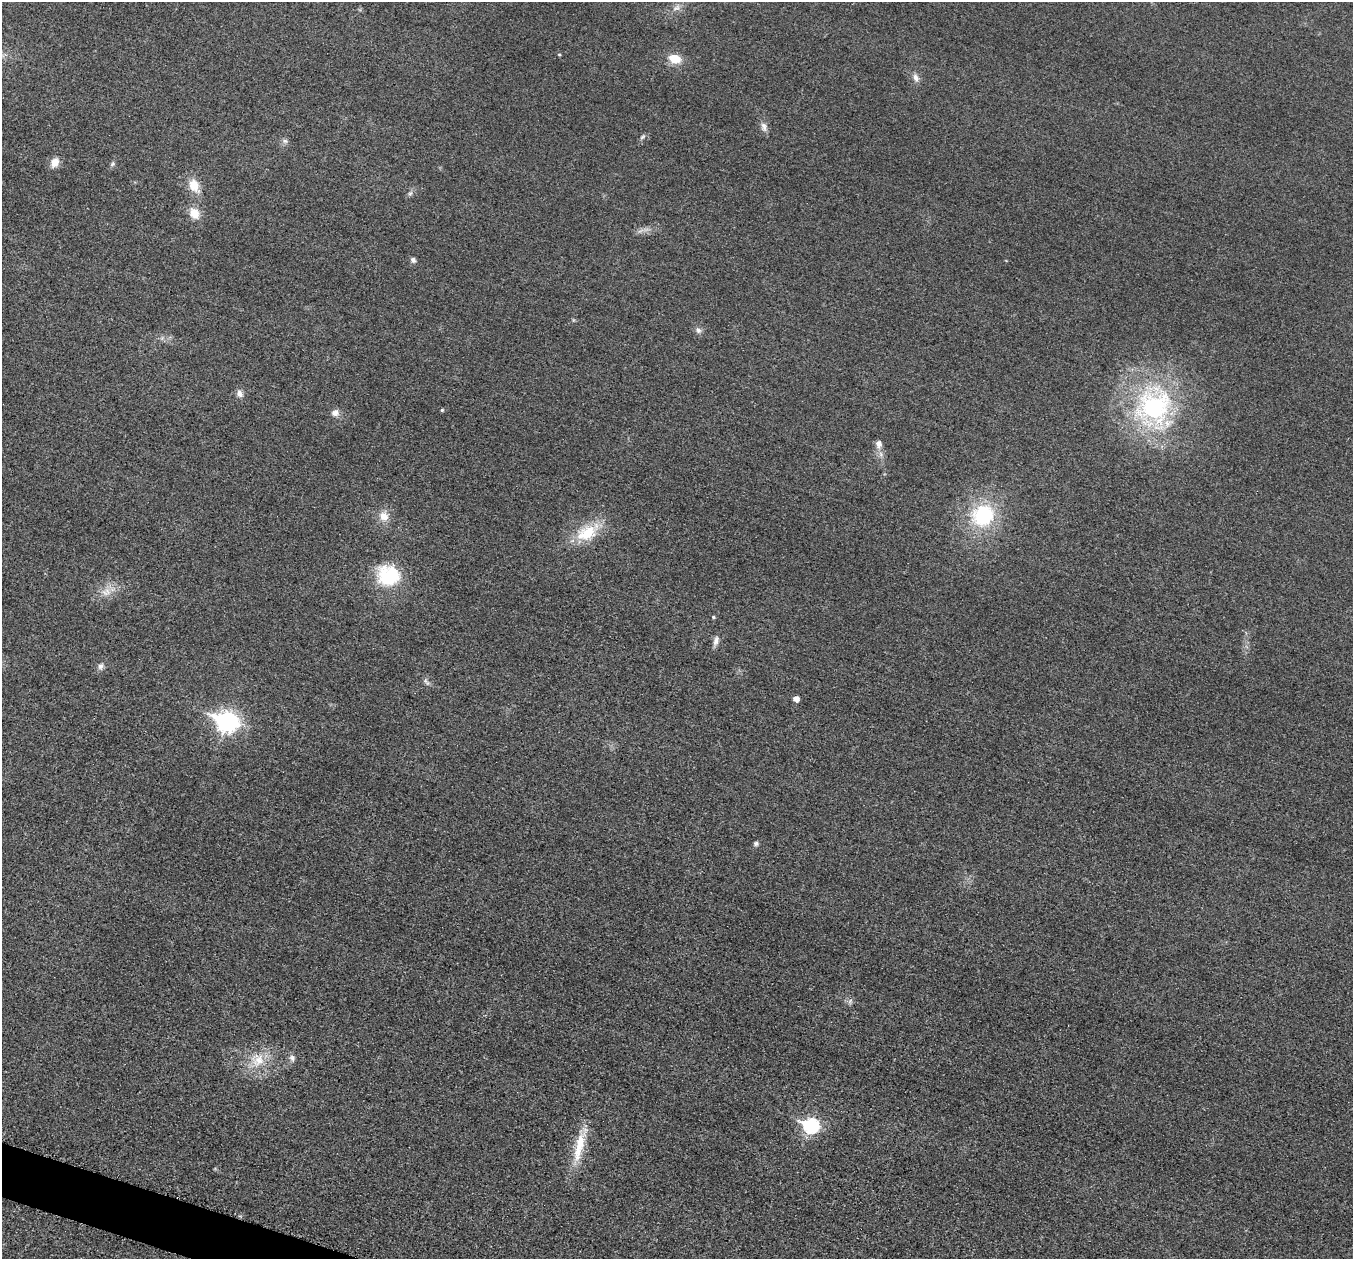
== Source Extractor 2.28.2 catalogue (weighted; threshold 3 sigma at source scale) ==
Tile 7 of 4 x 4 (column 3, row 2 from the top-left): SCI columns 2736-4086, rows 2709-3965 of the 5458 x 5501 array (HDU 1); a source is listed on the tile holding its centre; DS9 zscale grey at full resolution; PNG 1355 x 1261 px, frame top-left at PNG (2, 2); no overlay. Shown black and unused: <1% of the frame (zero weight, under 3 of 5 exposures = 4% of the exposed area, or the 3 px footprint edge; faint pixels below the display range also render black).
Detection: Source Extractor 2.28.2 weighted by HDU 2 'WHT'; one run over the whole footprint, this tile lists its part. Background 0.0197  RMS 0.0051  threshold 0.0228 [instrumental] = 3 sigma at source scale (4.5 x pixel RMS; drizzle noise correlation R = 1.50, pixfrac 1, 0.05/0.05 arcsec/px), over >= 5 px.
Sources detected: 38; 2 too faint to see at this stretch — not listed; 1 inside a brighter listed object's ellipse — not listed separately; the other 35 listed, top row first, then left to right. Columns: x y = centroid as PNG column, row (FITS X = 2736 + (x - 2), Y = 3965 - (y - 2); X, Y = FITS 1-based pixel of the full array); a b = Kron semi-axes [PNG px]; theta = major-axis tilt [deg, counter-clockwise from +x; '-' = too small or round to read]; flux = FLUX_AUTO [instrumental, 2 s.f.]
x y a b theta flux
676 8 12 6 33 2.5
559 55 5 3 - 0.43
675 59 12 9 -17 8.9
916 78 12 8 -70 2.5
764 127 13 8 -76 2.6
643 137 9 5 38 1.1
285 141 8 6 -15 1.4
55 162 10 8 63 5.3
112 164 8 5 60 1.1
194 186 16 11 -66 8.5
410 193 7 5 30 1.1
194 213 15 11 -62 6.6
413 260 6 6 - 1.6
698 330 9 7 -46 1.8
239 394 9 8 - 2.4
1154 407 54 46 71 90
442 410 4 4 - 0.62
335 413 10 9 - 2.6
879 444 11 8 89 3
983 515 30 27 35 37
384 516 13 11 -43 5.5
587 532 32 17 30 18
388 576 27 25 -9 27
106 592 15 11 17 5.5
713 617 5 3 - 0.7
716 641 13 7 73 2.5
101 666 9 7 77 1.9
426 682 12 4 -56 1.4
796 699 5 5 - 3
227 721 10 8 -19 240
756 843 6 5 - 1.1
292 1058 9 6 -63 1.7
258 1060 21 19 55 13
811 1125 8 7 - 85
580 1143 33 13 77 13